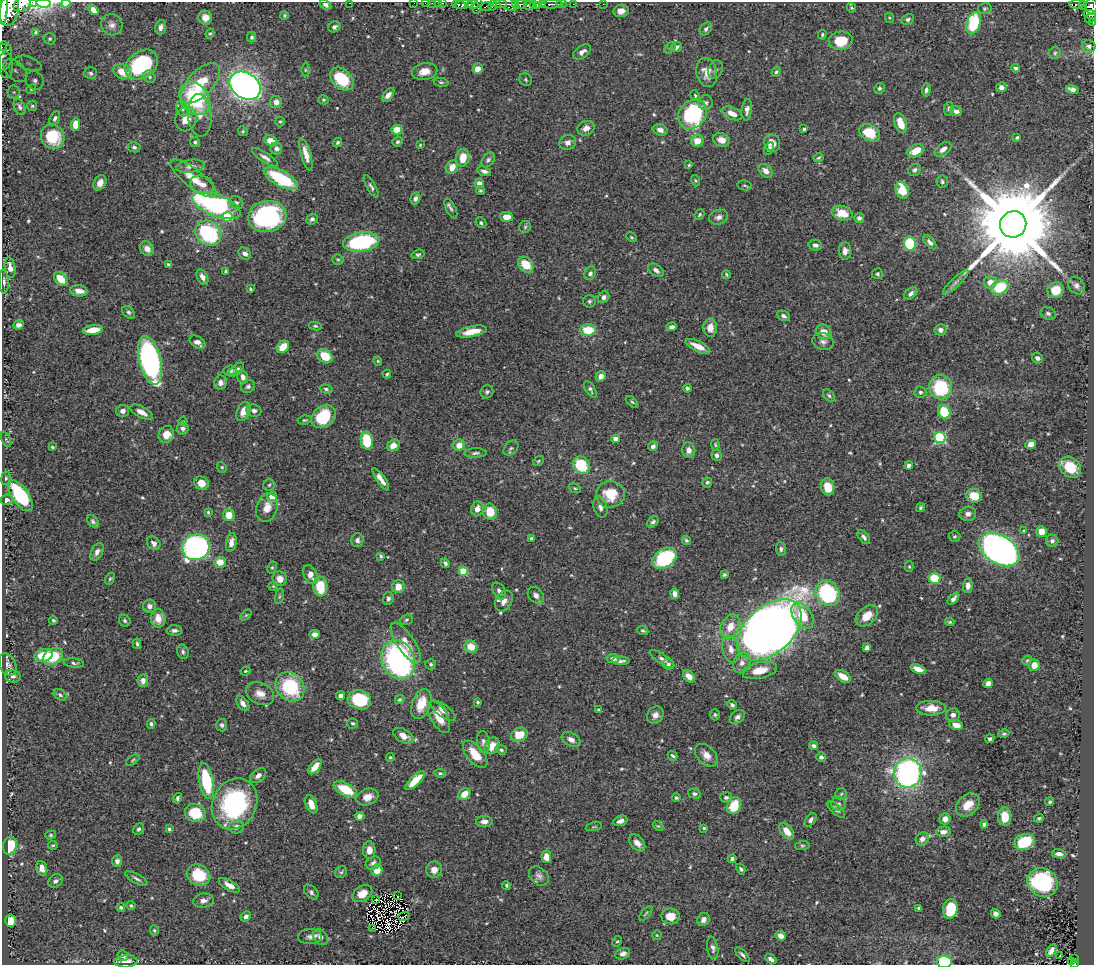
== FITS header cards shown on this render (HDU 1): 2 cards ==
NAXIS1  =                 1092
NAXIS2  =                  963

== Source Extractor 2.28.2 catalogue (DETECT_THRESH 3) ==
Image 1092 x 963 px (HDU 1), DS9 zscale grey, 1 PNG px = 1 image px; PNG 1096 x 967 px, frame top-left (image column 1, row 963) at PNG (2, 2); each listed source drawn as its Kron ellipse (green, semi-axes under 4 px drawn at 4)
Background 0.737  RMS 0.018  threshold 0.054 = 3 sigma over >= 5 px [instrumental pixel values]
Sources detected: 583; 2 with non-positive FLUX_AUTO (blend fragments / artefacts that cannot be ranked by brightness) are neither listed nor drawn; of the other 581, the 500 brightest by FLUX_AUTO listed and drawn (81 fainter detections omitted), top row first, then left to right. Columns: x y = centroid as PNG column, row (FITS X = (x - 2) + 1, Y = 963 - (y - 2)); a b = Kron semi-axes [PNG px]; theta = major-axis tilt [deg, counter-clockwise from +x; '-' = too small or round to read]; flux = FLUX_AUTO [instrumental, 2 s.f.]
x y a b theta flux
33 2 3 2 - 34
44 3 7 4 -6 3.5
66 3 4 3 - 4.7
350 3 3 2 - 53
414 3 2 2 - 9.8
425 3 2 2 - 6
432 3 2 2 - 12
438 3 2 2 - 11
443 3 3 2 - 25
22 4 9 6 35 1000
500 4 7 2 0 210
509 4 9 6 -16 310
515 4 3 2 - 63
521 4 5 3 - 230
534 4 2 2 - 80
543 4 3 3 - 77
552 4 11 3 2 670
561 4 5 3 - 59
573 4 2 2 - 6.8
603 4 2 2 - 7.9
1077 4 8 3 4 92
325 5 6 4 -33 3.4
459 5 7 3 -9 210
464 5 9 4 8 450
473 5 5 3 - 550
493 5 5 3 - 150
529 5 5 4 - 800
537 5 4 2 - 25
1083 5 4 3 - 78
478 6 8 3 76 190
486 6 6 3 24 150
1091 7 8 6 -85 500
3 8 16 4 88 3700
851 8 5 4 - 1.7
9 9 17 9 80 4600
985 9 7 5 15 2.3
93 10 6 4 -52 8.3
621 11 7 6 - 8.6
1090 14 6 4 -9 180
284 15 4 3 - 1.4
205 18 7 7 - 9.4
889 18 5 4 - 1.4
1090 18 6 3 32 73
908 19 6 5 - 2.9
1093 22 3 2 - 7.4
974 23 11 6 74 69
112 25 11 10 - 7.5
161 27 7 5 73 5.3
334 27 6 5 - 3.4
706 29 7 5 52 3.1
36 32 4 3 - 1.7
210 34 5 4 - 1.5
822 35 5 4 - 1.9
252 37 5 4 - 2.6
50 39 6 5 - 2.2
841 41 12 9 7 35
1089 46 7 6 - 3.1
2 47 3 2 - 8.3
676 47 6 5 - 4.5
670 48 7 4 44 2.1
582 52 10 6 36 6.7
1055 53 6 6 - 2.5
3 56 14 8 88 10
28 63 14 6 -21 9.2
6 65 13 7 -89 9.2
142 65 18 13 37 110
1016 68 4 4 - 2.4
478 69 5 5 - 13
15 70 14 9 -42 14
305 70 6 4 -90 1.8
715 70 10 7 69 4.4
425 71 13 8 11 13
122 72 9 7 -33 18
707 72 15 10 -79 15
776 72 5 4 - 1.9
91 73 6 6 - 2.9
149 77 6 5 - 2.5
342 79 13 9 -45 54
35 80 10 8 -50 6.5
526 80 7 6 - 2.6
441 82 7 4 -12 2
200 83 25 12 46 40
245 86 16 12 -33 690
1001 87 5 5 - 5.7
879 88 6 5 - 2.4
31 89 5 4 - 1.5
926 90 6 4 83 3.5
1072 90 6 4 -18 6
14 92 6 6 - 2.7
388 95 8 4 50 5.7
695 95 6 4 -64 1.6
195 99 18 14 -53 99
323 100 5 4 - 1.7
276 102 6 6 - 7.3
706 103 7 7 - 3.6
32 106 5 5 - 1.9
20 107 8 5 -65 3
182 109 8 5 -68 3.3
949 109 7 4 80 2.7
747 110 11 5 83 5.1
956 111 6 5 - 5.3
732 113 11 6 -24 11
693 114 16 13 52 140
200 115 21 12 -86 12
55 118 7 4 62 3.3
186 119 12 10 71 15
280 122 5 4 - 1.6
900 123 10 6 -70 18
76 124 6 4 86 14
586 128 9 7 26 8.3
804 129 3 3 - 1.9
397 130 5 5 - 20
660 130 8 5 -18 5.6
243 131 5 4 - 1.7
870 133 11 8 -29 38
53 137 12 11 - 50
1017 137 3 3 - 1.8
721 140 9 6 -21 9.4
271 141 7 5 -24 13
697 141 6 6 - 14
195 142 5 5 - 2.3
337 142 5 4 - 2
398 142 5 4 - 2.2
568 142 8 7 - 5.4
772 143 9 7 -55 11
420 145 3 3 - 1.4
134 147 6 5 - 2.7
276 148 6 5 - 4.2
769 149 7 4 65 2.9
943 149 9 5 38 7.5
916 151 9 5 24 20
306 154 17 5 -74 11
265 157 15 4 -32 5.7
463 158 9 6 79 19
818 158 5 3 - 1.7
488 160 8 5 52 3.1
689 165 4 4 - 1.4
190 166 14 6 8 6.8
452 167 7 5 59 12
915 170 6 5 - 3.1
484 171 7 4 -19 5
766 171 8 5 -43 7.3
193 178 28 9 -38 23
281 178 19 8 -29 81
695 181 6 3 -71 1.5
942 182 6 6 - 3
100 183 8 6 61 7.8
479 183 5 4 - 9.9
202 185 12 8 -16 8.9
744 185 7 5 -8 2.1
371 187 13 4 -60 3.5
480 190 5 4 - 1.9
902 190 9 6 -72 30
415 198 6 4 72 4.3
236 203 7 6 - 3.1
216 205 25 10 -21 220
451 209 11 4 -63 3.3
842 213 11 7 -17 23
699 214 6 4 49 2.1
267 216 19 15 12 180
228 217 5 5 - 60
506 217 6 5 - 13
719 217 10 7 17 5.8
859 218 5 5 - 4.5
312 219 6 5 - 3.5
481 223 6 4 -46 2.6
1013 224 13 13 - 29000
525 227 6 5 - 2.1
208 233 14 11 -36 110
631 237 6 4 -28 1.4
361 242 18 9 9 130
930 242 8 4 -50 4.4
910 244 7 6 - 78
815 245 7 5 -11 4
147 249 8 6 -44 8.4
845 251 9 6 90 6
245 254 7 5 -34 4.6
418 254 6 4 18 2.3
338 260 5 5 - 1.9
168 264 4 3 - 1.9
526 265 9 6 -49 26
10 268 10 5 -80 8.4
656 270 8 5 -36 4.4
226 271 3 3 - 1.6
590 273 7 5 61 3.3
726 274 4 3 - 1.5
877 274 5 5 - 2.5
202 277 8 5 -63 5.6
61 279 8 5 -49 20
4 282 12 5 -88 4.2
956 282 17 4 44 5.4
990 282 6 6 - 13
1076 285 9 7 -50 6.2
1000 287 9 7 25 51
250 289 3 3 - 1.5
1056 290 8 8 - 27
79 291 8 5 -7 11
911 293 8 5 43 4.4
604 297 6 5 - 4
589 301 6 6 - 2.9
129 312 7 5 -40 2.6
1048 313 8 6 -24 3.4
783 316 7 4 -24 3.4
19 325 5 4 - 4.8
315 326 6 4 -10 1.9
672 327 5 4 - 4.3
710 328 9 7 -90 11
93 330 10 5 8 20
588 330 8 6 0 31
940 330 6 5 - 4.6
472 332 15 5 12 17
824 332 8 7 - 14
823 341 11 8 -16 5.7
197 342 9 5 -35 7.2
698 346 13 5 -26 15
283 347 7 5 47 20
325 356 8 6 -37 27
1037 358 6 5 - 3.5
150 360 25 11 -76 370
378 361 4 4 - 1.4
230 370 7 5 5 3.8
236 370 9 5 40 4.3
387 374 4 3 - 1.9
601 376 5 5 - 7.8
243 377 7 5 -74 6.3
221 383 7 6 - 5.5
248 386 7 6 - 3.1
941 387 12 11 - 85
687 388 4 3 - 3.1
326 389 6 4 -16 2.2
590 389 9 4 -56 2.9
487 392 7 6 - 2.8
920 392 6 5 - 3.2
829 396 7 5 -49 2.4
632 402 7 3 -44 1.8
123 411 6 6 - 5.1
254 411 7 6 - 4.4
141 412 12 5 -28 9
243 412 10 6 68 14
944 412 7 6 - 39
323 417 13 10 38 64
304 420 7 4 7 1.9
183 422 5 4 - 1.7
183 428 6 6 - 3.9
166 434 8 7 - 14
940 437 5 5 - 120
6 439 8 3 -64 1.5
615 439 4 4 - 10
367 441 9 6 -82 51
1031 444 5 4 - 9.9
393 445 6 5 - 11
459 445 6 5 - 13
715 445 6 4 -87 1.7
653 446 5 4 - 4.4
52 447 4 3 - 1.5
511 448 8 6 44 3
689 450 8 6 -81 6.6
475 453 11 4 2 3.3
716 455 5 5 - 3.6
538 461 6 4 37 1.7
582 465 9 7 -53 55
909 466 4 4 - 6.3
222 467 6 4 -69 1.7
1070 467 12 9 -42 36
6 478 7 4 82 1.9
381 479 13 4 -55 8.6
707 482 5 5 - 2.5
201 483 7 6 - 13
269 485 6 5 - 2.1
828 487 9 6 -79 21
575 488 6 4 -22 1.8
610 494 14 13 - 33
20 496 18 8 -55 96
272 496 5 5 - 17
974 496 8 7 - 23
7 500 6 5 - 3.9
267 507 15 10 72 15
600 507 11 6 -74 5.8
920 508 5 4 - 1.9
477 509 7 6 - 8.9
208 512 3 3 - 1.6
490 512 8 7 - 22
968 514 8 7 - 5.2
229 515 6 5 - 20
93 521 7 4 -52 2.8
653 522 7 4 42 2.9
1024 531 4 4 - 2
1042 532 5 5 - 14
954 536 6 5 - 1.9
864 537 8 5 -50 4.3
531 538 4 4 - 2.8
357 540 7 6 - 4
686 540 5 4 - 2.2
1052 541 6 6 - 4.2
231 542 9 5 79 6.6
154 543 7 6 - 5
196 547 14 12 24 430
781 549 7 5 -84 3.2
999 550 22 14 -31 900
97 552 9 5 61 5.4
381 556 4 3 - 2
664 558 13 9 31 130
220 562 6 5 - 14
445 563 5 4 - 3
909 567 5 4 - 1.4
272 568 6 4 63 1.9
463 571 4 4 - 51
311 575 10 6 -66 11
724 575 4 4 - 2
934 578 6 5 - 35
110 579 6 4 62 1.9
280 579 7 7 - 11
273 586 5 4 - 1.4
968 586 7 5 84 6.6
320 587 10 7 -87 37
398 587 6 6 - 13
499 591 9 6 -58 4.7
828 593 13 11 -56 130
675 594 5 4 - 8.1
536 595 9 7 -48 5.5
279 596 8 4 81 1.8
388 598 6 5 - 3.4
953 599 7 4 47 4.7
504 601 11 8 61 8.9
150 606 6 6 - 5.2
246 615 6 4 44 1.4
802 616 14 9 -56 30
867 616 13 8 41 18
158 618 9 7 -88 14
53 620 4 3 - 2
406 620 7 5 18 2.1
125 621 6 5 - 2.6
950 622 4 3 - 1.9
730 626 12 9 62 18
174 630 7 5 2 3.6
769 630 38 23 42 1800
643 631 5 4 - 1.9
315 634 5 4 - 6.3
406 643 24 9 -56 19
137 644 5 3 - 2.1
471 647 7 6 - 18
867 648 4 4 - 4.6
731 649 14 8 -74 11
183 652 7 5 -69 3
44 655 9 6 14 37
53 656 10 8 31 40
613 659 6 4 -9 4.8
662 659 14 5 -34 4.4
398 660 20 16 -66 270
1027 660 5 4 - 1.6
621 661 9 3 -2 3.9
74 663 10 4 -7 3
742 663 10 8 70 7.5
431 664 5 5 - 1.8
668 664 5 5 - 3.2
8 665 12 8 -64 5.9
1034 665 5 5 - 12
918 669 8 4 -20 11
760 670 17 8 12 21
245 671 5 3 - 1.4
13 676 8 6 -17 4.2
689 676 7 5 -48 11
843 676 9 5 -31 15
143 681 6 5 - 5.7
988 683 5 4 - 6.3
290 687 16 13 -47 78
260 694 15 10 -26 12
60 695 7 5 -35 2.4
341 696 4 4 - 4.3
359 700 12 9 -15 57
400 700 5 4 - 2.1
477 702 3 3 - 1.6
243 704 8 5 -53 7
421 704 16 9 69 25
732 705 5 4 - 2.6
931 708 15 7 -1 18
443 710 15 6 -36 7.1
599 710 4 3 - 2
655 715 9 8 - 6.6
715 715 5 5 - 2.1
953 715 7 6 - 5.5
439 717 17 8 -62 21
737 717 8 6 40 4.6
353 723 5 5 - 2.2
151 724 5 4 - 2.4
222 725 6 5 - 3.4
956 725 7 5 -14 10
1004 734 6 4 15 2
519 735 8 6 26 23
403 736 11 6 -29 11
990 739 4 4 - 3.2
571 740 10 6 -30 7
483 742 11 6 -80 4.8
492 746 9 7 59 13
814 746 4 4 - 3.7
501 750 6 4 -22 2.5
475 754 16 8 -50 23
706 755 13 9 -47 11
673 756 5 3 - 2.1
390 757 4 4 - 1.7
821 757 5 5 - 3.4
133 760 8 4 36 1.9
315 767 9 4 52 14
440 773 6 4 -8 2.2
908 773 14 14 - 360
258 776 9 6 38 5.5
415 780 12 5 44 24
206 781 18 7 -79 74
345 789 13 6 -28 40
464 794 7 5 43 15
694 794 6 5 - 3.2
841 794 6 5 - 2.3
367 797 11 8 19 13
726 797 6 5 - 2.9
177 798 5 4 - 2.9
676 798 4 4 - 2.3
1050 801 5 4 - 1.8
234 804 26 22 63 170
311 804 9 5 -68 12
839 804 7 7 - 4
968 805 13 9 42 20
734 806 9 7 64 33
836 810 11 5 -42 3.8
195 813 10 9 - 41
360 816 5 4 - 7.1
1005 816 9 6 88 26
1039 818 5 4 - 2.3
945 819 6 5 - 8.6
811 820 8 4 56 4.1
484 821 8 5 2 6.2
620 821 7 5 22 5.9
984 824 4 4 - 3.5
658 826 6 4 -42 1.4
237 827 7 6 - 6.3
594 827 8 3 13 1.4
704 828 4 3 - 1.8
138 829 6 5 - 2.6
169 829 3 3 - 2
787 831 9 6 -52 15
943 832 7 5 4 6.7
51 835 5 4 - 1.6
922 839 7 6 - 6.5
1024 842 10 8 17 63
637 843 10 6 -48 7.7
53 845 5 3 - 1.5
10 846 9 7 79 32
802 846 7 4 4 2.1
369 850 9 6 -90 7.8
1059 854 7 4 -10 5.9
546 857 6 5 - 12
732 859 4 3 - 2.7
117 861 6 5 - 4.6
373 863 8 6 30 4.9
42 868 7 5 -72 6.8
741 869 6 4 -61 2.4
377 870 6 5 - 18
434 870 8 8 - 9.9
341 872 6 5 - 2.2
199 875 12 10 -31 45
539 876 11 8 -43 5.8
136 879 13 4 -28 3.6
56 881 8 6 31 3.9
1043 882 16 14 -36 140
229 885 12 5 -29 8.9
506 885 4 4 - 1.8
311 892 8 5 -48 3.3
362 894 10 7 33 18
398 896 3 2 - 3
375 900 2 2 - 2.2
203 901 10 7 11 5.9
131 906 5 3 - 1.5
121 907 4 4 - 2.2
919 908 4 3 - 3
950 909 10 7 79 40
646 913 9 3 50 1.7
996 914 5 4 - 4.4
246 916 5 4 - 4
404 916 5 2 - 1.9
670 916 9 8 - 17
703 919 7 6 - 6.5
11 921 6 5 - 23
373 928 2 2 - 1.4
154 930 5 4 - 1.6
657 935 5 5 - 1.4
781 936 5 4 - 7.3
310 937 12 7 2 5.7
320 937 8 6 -54 7.1
617 941 6 4 64 1.7
713 948 11 5 -81 4.3
1051 950 7 4 57 7.1
623 954 8 5 23 6.1
742 955 9 4 -45 3.2
123 956 5 4 - 3.8
1060 956 3 2 - 4.5
771 959 6 3 -35 4.4
1074 959 3 2 - 8.6
126 961 11 6 3 8.2
944 962 7 6 - 72
1071 962 3 2 - 3.3
1075 964 3 2 - 13
At the frame edge (FLAGS 8, measured only in part): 18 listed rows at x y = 33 2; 44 3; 66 3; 350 3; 414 3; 425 3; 432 3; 438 3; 443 3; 22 4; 1091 7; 3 8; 1090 18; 1093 22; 2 47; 3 56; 944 962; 1075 964
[81 fainter detections neither listed nor drawn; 2 non-positive-flux detections neither listed nor drawn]